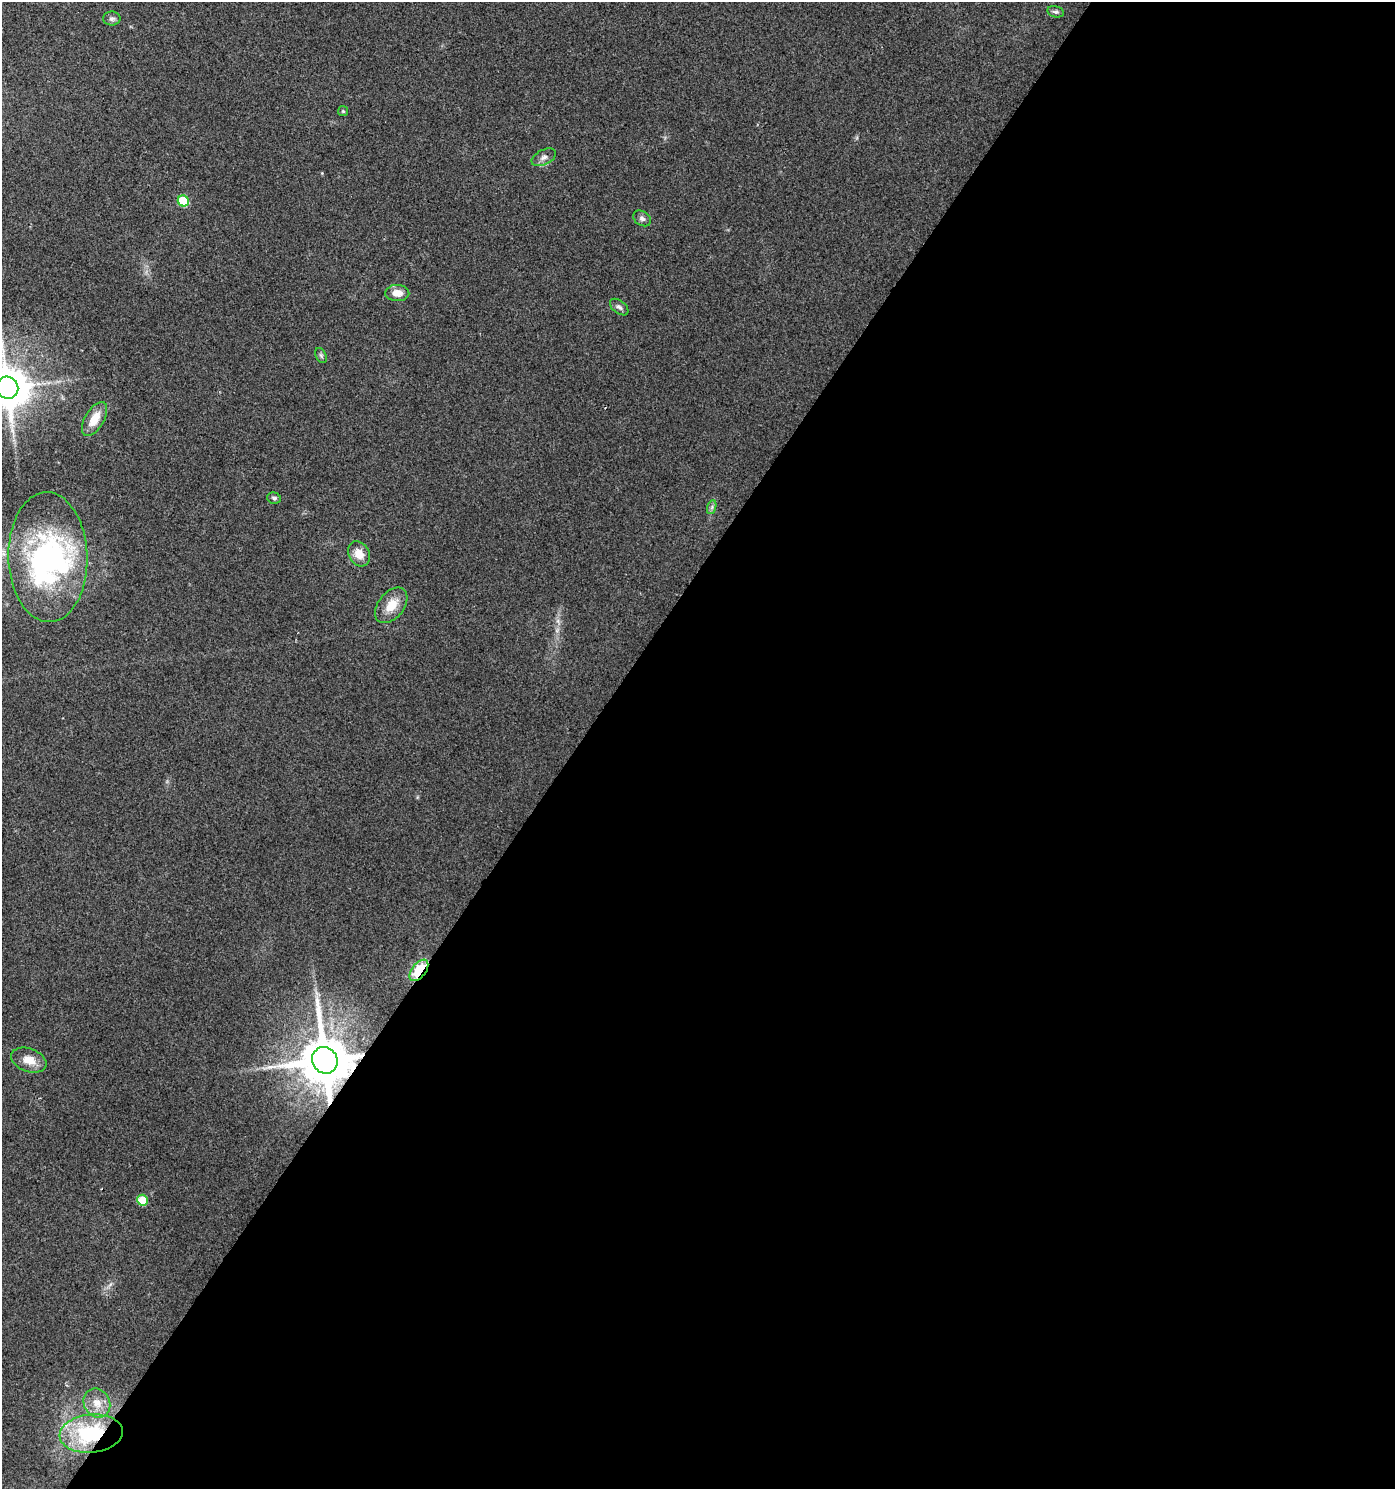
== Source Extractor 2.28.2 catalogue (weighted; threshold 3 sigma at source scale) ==
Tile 12 of 4 x 4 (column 4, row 3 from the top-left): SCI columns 4427-5819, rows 1488-2974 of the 6001 x 5954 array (HDU 1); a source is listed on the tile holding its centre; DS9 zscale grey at full resolution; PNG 1397 x 1491 px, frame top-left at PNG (2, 2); each listed source drawn as its Kron ellipse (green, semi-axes under 4 px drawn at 4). Shown black and unused: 59% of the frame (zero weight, under 2 of 3 exposures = <1% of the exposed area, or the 3 px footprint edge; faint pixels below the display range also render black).
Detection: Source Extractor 2.28.2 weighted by HDU 2 'WHT'; one run over the whole footprint, this tile lists its part. Background 0.0242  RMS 0.0061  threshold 0.0276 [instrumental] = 3 sigma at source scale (4.5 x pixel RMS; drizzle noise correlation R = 1.50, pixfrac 1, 0.0396/0.0396 arcsec/px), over >= 5 px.
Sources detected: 26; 1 too faint to see at this stretch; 3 inside a brighter object's white glare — neither listed nor drawn; the other 22 listed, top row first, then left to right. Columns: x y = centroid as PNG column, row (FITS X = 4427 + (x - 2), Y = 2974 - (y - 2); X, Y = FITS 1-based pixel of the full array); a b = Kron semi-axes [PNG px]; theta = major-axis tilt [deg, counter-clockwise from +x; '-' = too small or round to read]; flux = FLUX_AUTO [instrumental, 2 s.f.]
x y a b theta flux
1056 12 8 5 -12 1.4
112 19 8 7 - 2
343 111 5 5 - 0.9
544 157 13 7 26 2.9
183 201 6 5 - 25
642 218 9 7 -34 2.1
397 293 12 8 -2 6.2
619 307 10 6 -39 2
321 355 8 5 -63 1.2
7 388 11 10 - 2200
94 419 19 9 59 11
274 498 7 5 -17 1.4
712 507 7 4 72 1.3
359 554 13 10 -61 7.1
48 557 65 39 -88 130
391 605 20 13 52 11
419 970 12 7 53 47
29 1060 18 11 -20 8.2
325 1060 13 12 - 3800
142 1200 5 5 - 16
97 1403 15 13 -59 8.2
91 1434 32 19 5 57
Overlapping masked pixels (flux is a lower limit): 3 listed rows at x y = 419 970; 325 1060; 91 1434
Isophote crosses this tile's border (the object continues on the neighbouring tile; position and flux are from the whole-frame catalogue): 1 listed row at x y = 7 388